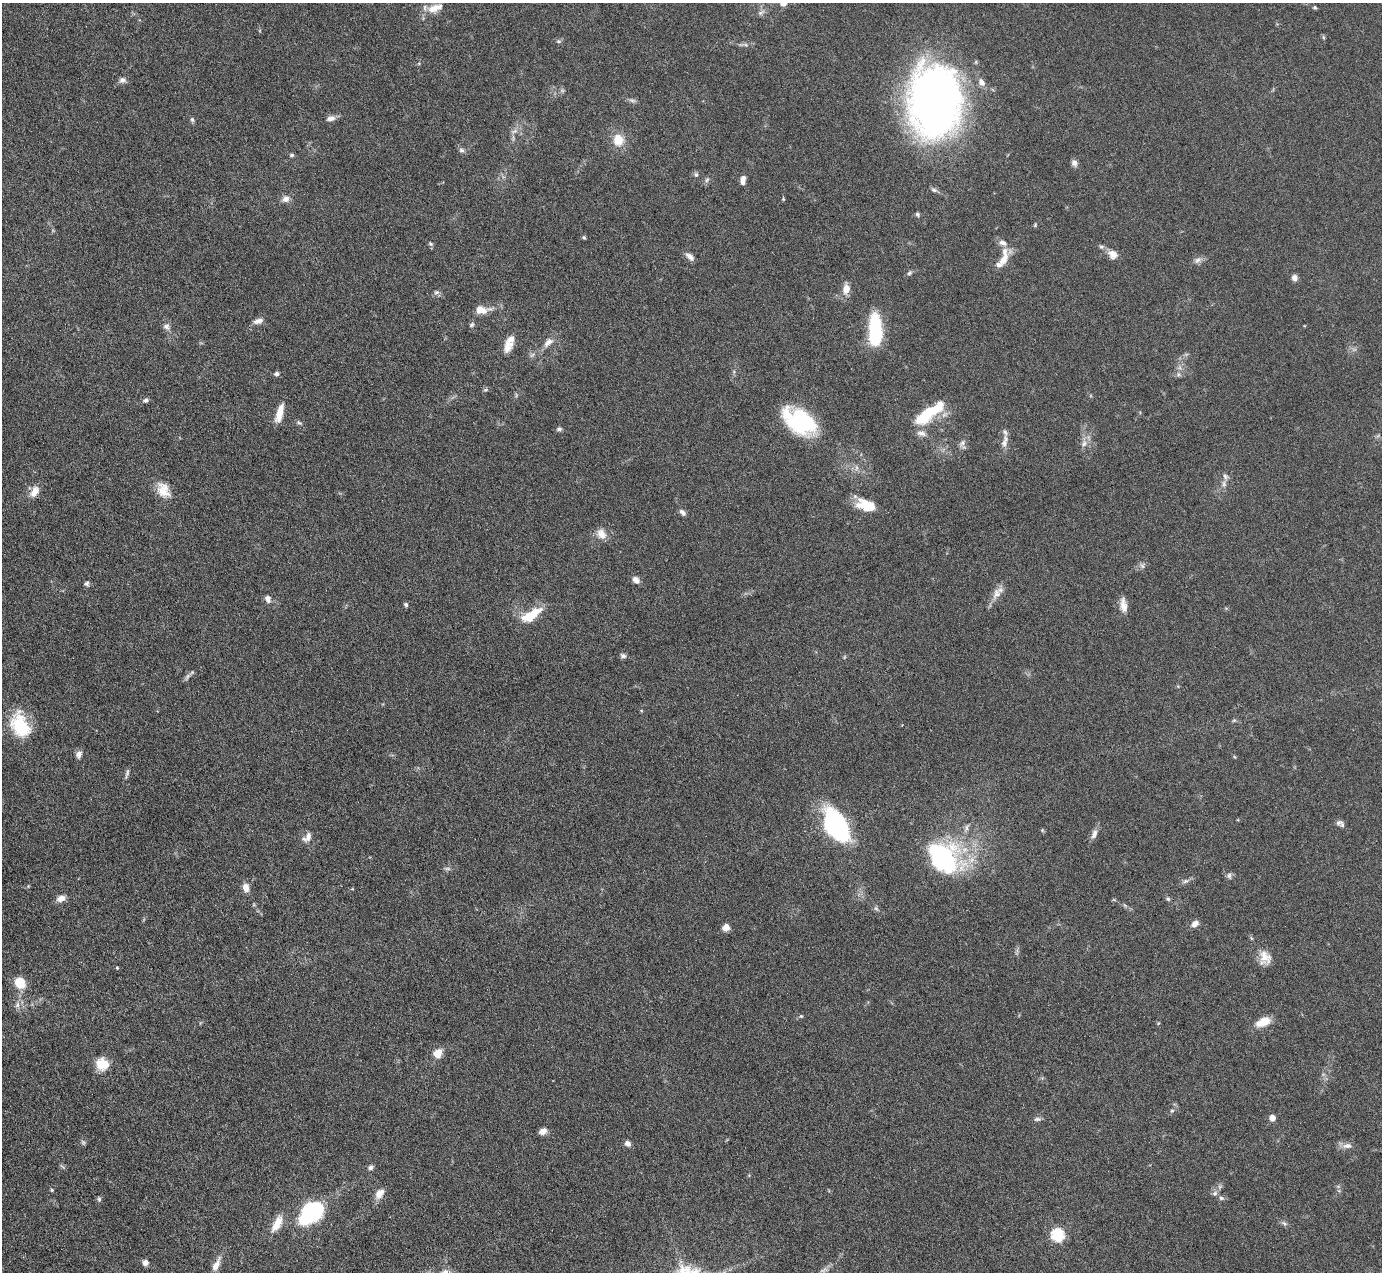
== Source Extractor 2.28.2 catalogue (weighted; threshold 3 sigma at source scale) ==
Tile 7 of 4 x 4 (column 3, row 2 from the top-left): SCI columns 2766-4145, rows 2824-4093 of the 5530 x 5515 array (HDU 1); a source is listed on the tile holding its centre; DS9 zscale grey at full resolution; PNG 1384 x 1274 px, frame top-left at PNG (2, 3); no overlay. Nothing masked; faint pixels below the display range render black.
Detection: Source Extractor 2.28.2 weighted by HDU 2 'WHT'; one run over the whole footprint, this tile lists its part. Background 0.0476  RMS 0.0039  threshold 0.0158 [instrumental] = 3 sigma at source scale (4.09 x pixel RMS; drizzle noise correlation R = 1.36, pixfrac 0.8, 0.05/0.05 arcsec/px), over >= 5 px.
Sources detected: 123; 1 too faint to see at this stretch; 4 inside a brighter object's white glare — not listed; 4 inside a brighter listed object's ellipse — not listed separately; the other 114 listed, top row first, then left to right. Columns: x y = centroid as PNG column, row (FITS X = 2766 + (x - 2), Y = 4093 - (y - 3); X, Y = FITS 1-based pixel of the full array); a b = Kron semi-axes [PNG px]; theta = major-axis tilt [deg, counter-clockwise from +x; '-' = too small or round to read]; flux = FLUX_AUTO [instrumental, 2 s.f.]
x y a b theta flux
783 3 6 6 - 2.5
435 8 22 9 18 4.6
1315 8 5 4 - 0.46
760 13 9 5 31 0.98
122 80 9 7 0 1.4
982 82 10 8 -55 2
632 100 7 4 -19 0.78
934 101 63 45 -89 220
331 118 10 7 8 1.8
192 119 7 5 -63 0.67
514 131 8 4 36 1
618 140 15 13 -75 5.8
461 150 7 6 - 0.92
292 155 6 4 13 0.62
1074 163 8 7 - 1.5
696 175 7 5 -89 0.72
743 178 7 5 27 1.5
707 180 7 5 58 0.76
934 190 8 5 -17 0.92
286 199 9 8 - 1.9
783 199 4 4 - 0.36
917 214 6 5 - 0.67
584 237 5 4 - 0.5
1003 243 11 7 -25 1.9
430 244 6 5 - 0.58
1113 254 13 11 -35 2.9
690 256 12 6 -37 1.9
1004 260 18 9 61 4.6
1198 260 9 6 18 1.4
909 273 8 5 36 0.72
1295 278 7 6 - 1.6
846 289 11 8 80 3.2
436 292 8 5 20 0.87
481 310 16 9 -1 4.2
258 321 12 6 14 1.9
472 325 8 5 45 0.71
166 326 9 8 - 1.5
875 334 31 13 88 21
548 342 16 7 40 2.6
508 346 17 11 69 3.8
277 374 6 5 - 0.89
1178 374 6 5 - 0.83
485 390 6 4 18 0.53
146 400 6 5 - 0.91
280 412 20 6 74 5.1
929 413 34 10 35 18
800 421 35 21 -31 34
559 429 7 5 8 0.84
1005 432 10 7 -62 1.3
921 433 12 7 -13 1.7
962 443 10 6 60 1.3
1004 443 10 8 87 1.8
1084 444 9 6 62 1.4
1225 476 8 7 - 1.2
163 490 21 14 -60 5.5
35 491 13 9 62 3.5
866 505 22 12 -16 8.4
682 512 9 5 -45 1.2
601 534 14 11 -49 3.3
1142 566 7 5 -59 0.85
636 580 9 7 -40 1.8
86 584 7 6 - 0.82
997 593 17 9 61 3.1
268 599 10 7 -59 1.7
406 605 5 5 - 0.68
1123 605 19 8 -81 3
530 616 19 12 23 8.2
623 656 8 6 -22 1.1
187 677 10 4 55 1
20 725 30 19 -66 16
79 754 8 6 73 1.6
127 774 13 4 72 0.93
1339 823 10 7 9 1.3
836 826 23 14 -60 83
967 828 9 4 90 0.99
1042 830 6 4 -72 0.4
1094 834 14 7 71 1.9
307 837 15 9 52 2.4
944 856 33 29 19 40
447 869 8 4 -8 0.72
1229 876 8 6 75 0.95
1185 881 9 5 26 1
246 887 10 7 -78 2.7
61 898 10 7 20 2.5
1168 899 6 5 - 0.7
876 908 6 5 - 0.68
1195 924 9 6 37 2.1
726 927 9 8 - 1.9
1265 957 18 13 -67 4.2
117 968 4 3 - 0.31
20 982 10 8 -62 9.2
801 1016 5 5 - 0.45
1263 1022 14 8 23 6.3
438 1053 9 8 - 4.4
102 1064 16 14 -32 6.4
1172 1111 5 5 - 0.53
1272 1118 6 5 - 2.8
1037 1119 9 5 5 0.95
543 1131 8 6 27 2.2
83 1142 7 4 -45 0.59
628 1143 7 6 - 1.6
1347 1146 14 7 7 2
371 1167 7 6 - 0.93
52 1190 5 4 - 0.39
1215 1193 8 6 16 1
379 1194 14 9 54 3.1
1221 1198 7 6 - 0.79
99 1199 6 5 - 0.68
311 1213 19 12 46 54
277 1223 23 9 61 5.3
1284 1223 9 5 -44 0.85
1058 1235 6 6 - 41
145 1263 6 6 - 1.7
216 1265 17 7 64 3
Isophote crosses this tile's border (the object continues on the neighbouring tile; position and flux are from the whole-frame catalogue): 1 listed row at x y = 783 3